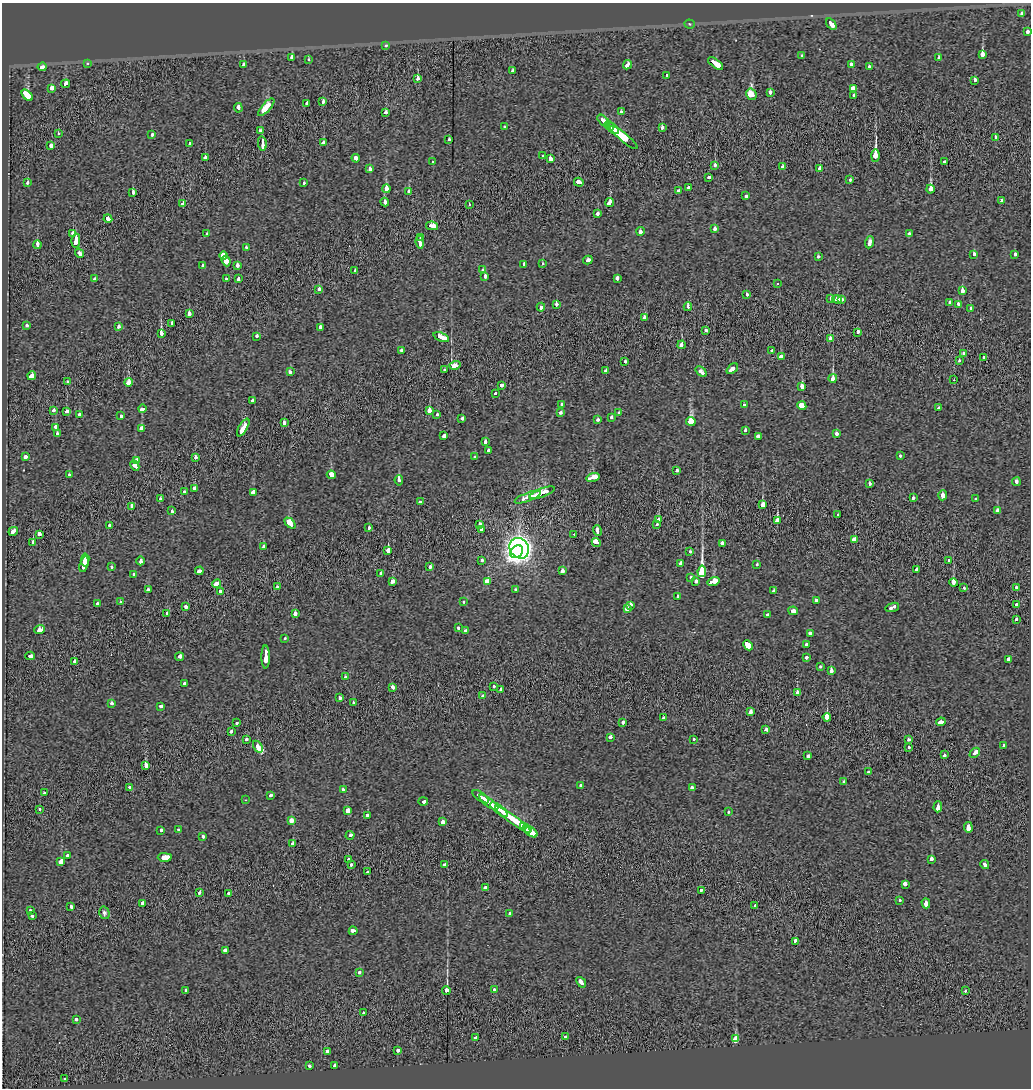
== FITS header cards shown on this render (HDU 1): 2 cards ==
NAXIS1  =                 1029
NAXIS2  =                 1086

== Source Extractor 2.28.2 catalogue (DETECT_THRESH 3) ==
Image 1029 x 1086 px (HDU 1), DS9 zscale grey, 1 PNG px = 1 image px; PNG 1033 x 1090 px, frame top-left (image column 1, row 1086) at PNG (2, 3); each listed source drawn as its Kron ellipse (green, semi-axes under 4 px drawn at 4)
Background -0.00723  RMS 0.11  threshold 0.316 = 3 sigma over >= 5 px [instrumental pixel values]
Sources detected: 395; all 395 listed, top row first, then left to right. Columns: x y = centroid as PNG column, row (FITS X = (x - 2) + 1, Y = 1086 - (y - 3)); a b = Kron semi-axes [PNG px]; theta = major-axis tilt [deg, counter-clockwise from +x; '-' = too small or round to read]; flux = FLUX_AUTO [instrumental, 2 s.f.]
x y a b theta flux
1022 14 3 3 - 42
690 24 5 4 - 7.6
831 24 6 3 -54 160
1027 31 3 3 - 71
386 45 3 3 - 39
982 55 4 3 - 350
802 56 4 3 - 44
292 57 4 3 - 49
939 58 3 3 - 53
308 60 3 3 - 28
87 63 3 3 - 24
716 63 9 3 -35 400
851 64 3 3 - 51
244 65 4 3 - 49
627 65 5 3 - 83
42 67 4 3 - 140
869 67 3 3 - 34
512 71 3 3 - 59
667 75 4 3 - 41
418 79 4 3 - 82
975 80 4 3 - 34
66 84 5 3 - 170
52 88 4 3 - 230
853 89 4 3 - 290
770 92 4 3 - 56
751 94 6 5 - 420
27 95 7 4 -44 610
854 95 3 3 - 77
323 102 3 3 - 45
307 104 3 3 - 51
266 107 11 3 48 460
238 108 5 3 - 150
386 112 4 3 - 62
621 112 4 3 - 62
604 121 8 3 -45 630
609 126 5 3 - 660
504 127 3 3 - 28
662 127 3 3 - 74
613 128 7 3 -43 1000
260 131 4 3 - 50
59 134 3 3 - 27
152 134 3 3 - 47
995 137 3 3 - 47
624 138 17 4 -40 1100
449 140 3 3 - 38
262 143 7 3 -82 270
323 143 4 3 - 83
190 144 4 3 - 130
51 145 3 3 - 220
875 155 6 3 89 910
543 156 4 3 - 97
205 158 3 3 - 480
356 158 4 3 - 79
550 158 4 3 - 570
432 162 3 2 - 12
944 162 3 3 - 54
715 165 4 3 - 130
783 167 4 3 - 130
820 168 3 3 - 57
370 169 3 3 - 66
709 177 3 3 - 35
850 179 3 3 - 20
579 182 5 3 - 100
28 183 3 3 - 44
304 183 3 3 - 30
689 187 3 3 - 160
386 189 4 3 - 200
930 189 4 4 - 690
679 191 4 3 - 57
133 192 4 3 - 65
409 192 4 3 - 48
746 196 3 3 - 110
1002 201 3 3 - 53
385 202 4 3 - 97
610 202 5 3 - 210
183 204 4 3 - 64
469 204 3 2 - 25
598 214 3 3 - 64
108 219 4 3 - 160
432 226 6 4 -9 210
715 229 4 3 - 55
640 231 4 3 - 100
73 234 3 3 - 130
207 234 4 3 - 33
909 234 3 3 - 27
421 238 3 2 - 33
76 241 7 3 81 420
420 242 6 3 -82 180
869 242 6 3 69 110
37 245 4 3 - 170
246 247 3 3 - 23
79 253 5 3 - 120
1015 254 3 3 - 36
223 255 4 4 - 250
974 255 4 3 - 75
818 256 3 3 - 30
588 260 5 3 - 85
226 261 5 3 - 640
524 264 4 3 - 41
543 264 3 3 - 69
237 265 4 3 - 58
202 266 3 3 - 39
355 270 3 3 - 51
483 270 3 3 - 27
485 276 3 3 - 100
617 278 4 3 - 82
95 279 3 3 - 33
226 279 3 3 - 37
238 279 4 3 - 130
777 284 3 3 - 84
319 289 3 3 - 94
962 291 4 3 - 190
746 295 3 3 - 120
831 298 3 3 - 35
837 299 5 3 - 110
842 300 3 3 - 32
949 302 3 3 - 48
556 304 3 3 - 74
958 304 3 3 - 58
541 307 4 3 - 76
688 307 4 3 - 72
971 308 4 3 - 42
189 314 4 3 - 81
644 318 3 3 - 210
172 323 4 3 - 75
27 325 4 3 - 26
118 327 3 3 - 77
320 327 4 3 - 81
706 330 3 3 - 72
858 332 4 3 - 74
161 333 3 3 - 400
257 336 3 3 - 68
441 337 8 3 -22 260
830 338 4 3 - 45
682 345 4 3 - 140
402 350 4 3 - 78
772 350 3 3 - 34
963 353 3 3 - 74
782 357 3 3 - 370
983 357 3 3 - 150
625 361 3 3 - 58
959 361 3 3 - 20
455 365 6 4 16 130
732 369 7 3 40 170
444 370 3 3 - 29
605 371 3 3 - 46
290 372 4 3 - 50
701 372 6 3 -39 120
32 376 4 3 - 760
833 378 4 3 - 430
954 380 2 2 - 5.5
67 382 3 3 - 21
129 382 4 3 - 200
501 385 3 3 - 130
802 386 4 3 - 170
495 394 3 3 - 96
253 401 3 3 - 45
562 404 4 3 - 39
744 405 3 3 - 22
802 406 5 3 - 550
939 408 3 3 - 25
142 409 4 3 - 99
54 410 4 3 - 41
429 410 4 3 - 230
67 411 4 3 - 70
560 413 4 3 - 49
619 413 3 3 - 38
437 414 3 3 - 24
79 415 3 3 - 67
121 416 3 3 - 40
611 417 3 3 - 35
462 419 3 3 - 64
598 420 3 3 - 30
691 421 5 4 - 1500
284 423 3 3 - 93
56 427 4 3 - 58
243 428 10 3 60 390
142 429 4 4 - 390
745 430 3 3 - 30
836 433 3 3 - 52
57 434 3 3 - 47
444 436 4 3 - 290
758 436 4 3 - 110
485 441 3 3 - 54
488 450 3 3 - 42
900 455 3 3 - 22
25 457 3 3 - 83
475 457 3 3 - 37
195 458 3 3 - 78
137 460 4 3 - 67
135 465 5 3 - 200
676 471 3 3 - 42
69 475 3 3 - 38
331 475 4 3 - 370
593 478 7 3 13 490
399 480 5 3 - 67
1016 482 4 3 - 61
869 483 3 3 - 52
194 488 3 3 - 130
184 492 3 3 - 28
253 492 4 3 - 83
542 493 13 3 20 540
943 495 5 3 - 91
528 497 14 3 21 360
913 498 3 3 - 46
161 499 3 3 - 62
976 499 3 3 - 32
421 502 4 3 - 92
763 505 4 3 - 630
132 506 4 3 - 54
172 511 4 3 - 43
997 511 3 3 - 360
837 515 3 3 - 54
659 520 3 3 - 170
777 521 4 3 - 530
290 523 6 3 -44 540
657 524 3 3 - 34
109 525 3 3 - 31
480 525 4 3 - 110
369 528 3 3 - 49
481 529 3 3 - 47
13 531 5 3 - 120
597 531 5 3 - 120
40 534 3 3 - 250
574 534 3 2 - 9.8
854 539 3 3 - 180
33 542 4 3 - 90
596 542 5 3 - 340
722 543 3 3 - 67
263 547 4 3 - 93
519 548 11 9 -55 4500
388 550 4 3 - 290
690 551 3 3 - 29
517 552 7 5 47 3200
85 560 6 3 83 190
482 560 3 3 - 38
949 560 4 3 - 86
141 561 4 3 - 83
84 564 8 4 73 260
681 564 3 3 - 51
757 564 3 3 - 31
112 567 3 3 - 23
430 567 3 3 - 43
917 569 3 3 - 120
199 571 4 3 - 120
563 571 3 3 - 310
702 571 6 4 82 5300
381 573 4 3 - 48
134 575 3 3 - 49
691 577 3 3 - 33
392 581 4 3 - 300
487 581 4 3 - 310
696 581 3 3 - 50
713 581 6 3 15 550
954 582 4 3 - 420
217 584 5 3 - 150
277 587 3 3 - 32
1016 587 4 3 - 40
964 588 3 3 - 24
148 590 4 3 - 54
516 590 3 3 - 60
774 590 3 3 - 49
220 591 3 3 - 32
678 596 3 3 - 25
816 600 4 3 - 36
120 601 3 3 - 41
464 602 3 3 - 27
97 604 3 3 - 36
630 605 4 3 - 94
1016 605 3 3 - 76
186 607 3 3 - 53
892 607 7 3 17 85
627 609 4 3 - 210
793 611 5 3 - 100
167 613 3 3 - 35
295 614 4 3 - 87
768 615 3 3 - 62
1016 619 4 3 - 24
458 628 3 3 - 22
40 630 5 4 - 500
466 631 4 3 - 94
810 633 4 3 - 45
285 638 3 3 - 18
806 644 3 3 - 75
748 645 5 4 - 660
30 656 4 3 - 110
180 657 4 3 - 110
266 657 11 3 -90 330
806 657 3 3 - 55
1009 659 3 3 - 150
75 661 3 3 - 140
820 666 3 3 - 30
831 671 3 3 - 210
345 677 3 3 - 31
184 683 3 3 - 23
494 686 3 3 - 46
393 687 3 3 - 85
501 689 4 3 - 43
797 693 3 3 - 370
483 696 3 3 - 37
340 698 3 3 - 47
353 702 3 3 - 35
112 703 3 3 - 42
161 706 3 3 - 57
751 712 3 3 - 140
827 717 4 3 - 1300
663 718 3 3 - 31
623 722 3 3 - 46
941 722 4 3 - 190
236 723 3 3 - 32
766 730 4 3 - 83
231 731 3 3 - 56
611 737 3 3 - 110
247 739 3 3 - 89
694 739 3 3 - 20
909 739 3 3 - 39
1003 746 3 3 - 31
258 747 6 3 -55 320
909 747 3 3 - 34
975 753 6 3 43 190
944 755 4 3 - 56
808 756 3 3 - 54
146 765 3 3 - 700
869 772 3 3 - 64
844 782 3 3 - 58
580 786 3 3 - 47
130 788 4 3 - 120
692 788 4 3 - 57
343 790 4 3 - 30
44 793 3 3 - 47
270 795 3 3 - 42
481 797 9 3 -35 430
246 800 3 2 - 12
423 802 5 3 - 220
489 802 11 3 -37 450
938 807 5 3 - 140
40 809 3 3 - 46
347 810 3 3 - 300
499 810 11 3 -38 430
728 811 3 3 - 30
367 816 4 3 - 72
513 819 22 3 -36 800
291 820 3 3 - 350
443 822 4 3 - 110
523 827 4 3 - 430
968 827 5 3 - 300
179 829 3 3 - 29
527 829 5 4 - 310
161 830 3 3 - 44
531 832 7 4 -35 400
350 835 4 3 - 88
203 837 3 3 - 63
293 843 4 3 - 130
68 856 3 3 - 88
165 857 7 3 -1 390
348 859 3 3 - 52
931 859 3 3 - 180
61 862 4 3 - 500
985 864 4 3 - 88
351 865 3 3 - 30
444 865 4 3 - 34
367 872 3 3 - 40
905 884 3 3 - 240
485 888 3 3 - 99
701 890 3 3 - 42
200 892 4 3 - 67
229 893 3 3 - 46
899 900 3 3 - 16
926 903 5 3 - 240
142 904 4 3 - 170
755 905 3 3 - 73
71 907 4 3 - 47
30 910 3 2 - 33
104 913 6 5 - 17
510 914 3 3 - 42
32 916 3 3 - 54
353 931 4 3 - 110
795 941 4 3 - 55
225 950 4 3 - 90
359 973 3 3 - 32
581 982 6 3 -49 130
186 990 3 3 - 71
446 990 4 3 - 370
494 990 3 3 - 30
965 991 3 3 - 22
363 1013 3 3 - 26
76 1019 3 3 - 67
565 1037 3 3 - 44
475 1038 3 3 - 28
736 1039 4 3 - 2600
398 1050 3 3 - 44
327 1051 4 3 - 140
335 1065 4 3 - 150
309 1066 3 3 - 34
65 1079 3 3 - 37